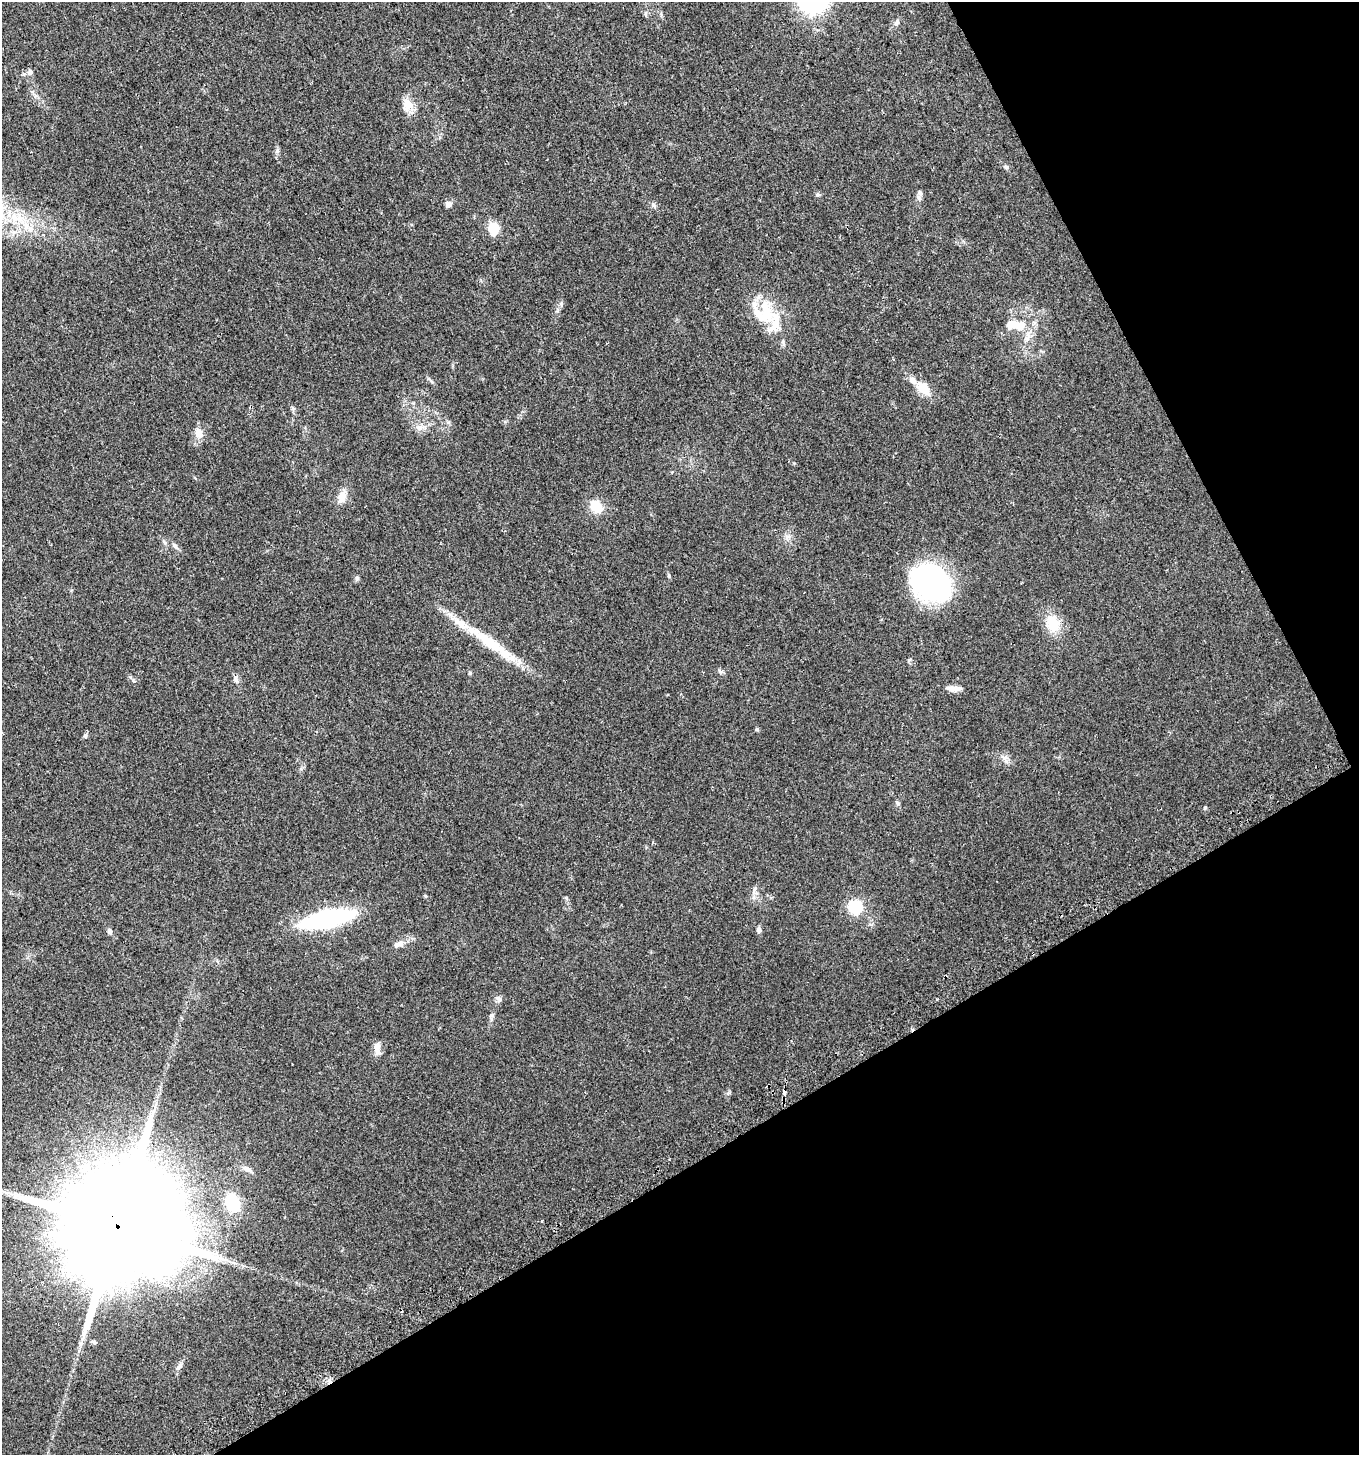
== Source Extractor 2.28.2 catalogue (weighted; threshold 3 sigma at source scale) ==
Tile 12 of 4 x 4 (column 4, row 3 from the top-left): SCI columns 4255-5611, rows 1482-2934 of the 5736 x 5871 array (HDU 1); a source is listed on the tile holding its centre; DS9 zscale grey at full resolution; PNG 1361 x 1457 px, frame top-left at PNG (2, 2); no overlay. Shown black and unused: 28% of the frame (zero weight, under 2 of 3 exposures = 2% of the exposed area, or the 3 px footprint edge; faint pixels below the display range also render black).
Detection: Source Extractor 2.28.2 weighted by HDU 2 'WHT'; one run over the whole footprint, this tile lists its part. Background 0.0479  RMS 0.0082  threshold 0.0368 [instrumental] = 3 sigma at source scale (4.5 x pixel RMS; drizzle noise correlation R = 1.50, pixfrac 1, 0.0396/0.0396 arcsec/px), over >= 5 px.
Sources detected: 53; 3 inside a brighter object's white glare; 1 long thin detection or spike segment (spike, bleed or trail) — not listed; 5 inside a brighter listed object's ellipse — not listed separately; the other 44 listed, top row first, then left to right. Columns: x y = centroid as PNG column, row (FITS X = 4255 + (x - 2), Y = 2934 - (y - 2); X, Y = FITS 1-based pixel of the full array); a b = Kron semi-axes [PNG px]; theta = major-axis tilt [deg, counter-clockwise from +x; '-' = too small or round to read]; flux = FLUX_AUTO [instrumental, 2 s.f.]
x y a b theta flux
897 22 9 6 57 2.5
30 72 7 7 - 2.4
407 105 17 14 -84 9
277 151 7 5 90 1.8
1006 167 6 5 - 1.3
920 193 8 6 -73 2.4
817 194 6 5 - 1.4
449 204 9 6 23 3.1
654 205 7 5 -23 1.9
493 228 11 9 -90 17
766 312 37 16 -78 28
1019 325 18 11 0 13
924 388 18 13 -48 12
419 428 11 7 6 4
199 433 12 9 -57 6.4
342 496 17 10 68 7.3
596 506 10 8 -42 21
787 536 7 5 1 2.1
175 545 9 5 -45 2.2
357 578 6 6 - 1.4
936 586 37 32 1 130
1053 623 23 16 -66 19
489 642 64 13 -35 39
720 671 7 5 -31 1.6
470 673 6 4 -72 0.93
236 679 10 6 -75 2.6
953 688 19 6 -2 5.9
757 729 5 4 - 1.1
85 736 7 5 -90 1.5
754 889 9 5 57 2.3
855 907 6 6 - 110
327 919 34 11 13 160
759 930 7 5 81 2.2
110 931 7 5 -66 2.2
401 943 10 6 61 3.2
499 999 9 6 -56 2.4
377 1048 15 7 -88 5.6
784 1093 4 3 - 7.1
247 1169 12 7 -21 3.6
232 1203 16 12 -71 30
542 1221 3 3 - 1.9
118 1228 34 29 -68 28000
94 1342 7 5 -12 1.5
179 1366 12 5 46 2.6
Overlapping masked pixels (flux is a lower limit): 2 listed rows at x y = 784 1093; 118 1228
Unlisted compact peaks at least as high as the median listed source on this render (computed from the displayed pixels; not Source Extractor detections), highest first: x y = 1205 807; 669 576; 898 804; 133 680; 491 1015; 561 304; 425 896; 794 463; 909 660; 1004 758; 566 898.